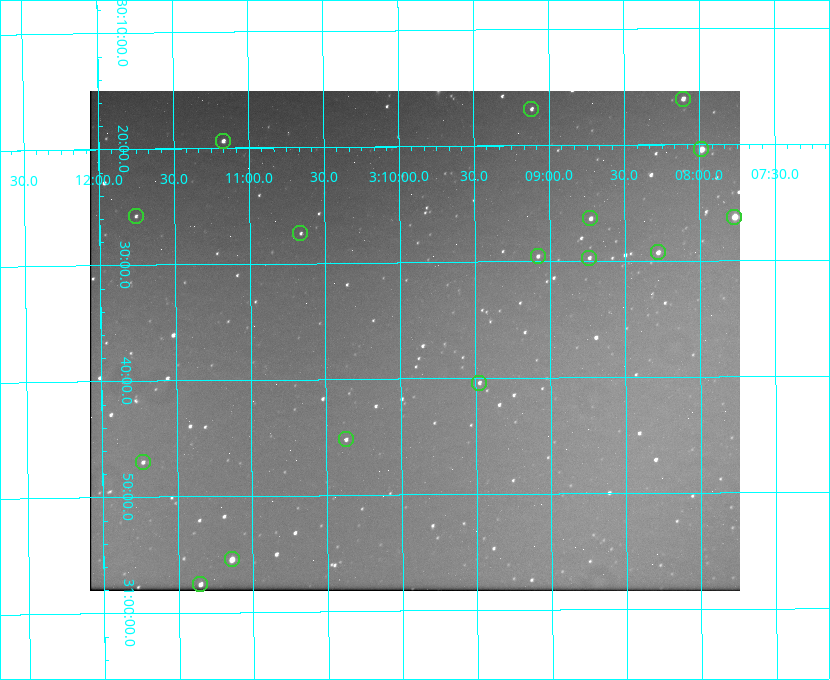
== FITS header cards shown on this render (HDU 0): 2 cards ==
NAXIS1  =                  650 / Width of table row in bytes
NAXIS2  =                  500 / Number of rows in table

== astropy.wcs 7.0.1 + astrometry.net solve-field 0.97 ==
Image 650 x 500 px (HDU 0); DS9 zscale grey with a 90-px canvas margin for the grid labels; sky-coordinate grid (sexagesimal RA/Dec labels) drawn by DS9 from the SOLVED WCS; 16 Tycho-2 reference stars matched to detected sources circled (green)
Header WCS: none
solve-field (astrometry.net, Tycho-2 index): SOLVED blind (the file carries no WCS)
Solved WCS: RA---TAN-SIP/DEC--TAN-SIP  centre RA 03:09:54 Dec +30:37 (47.48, +30.61 deg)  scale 5.17 arcsec/px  FOV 56.0' x 43.1'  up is -180 deg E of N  parity flipped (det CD > 0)
(file carries no celestial WCS; the grid is the blind solution)
Tycho-2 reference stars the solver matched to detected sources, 16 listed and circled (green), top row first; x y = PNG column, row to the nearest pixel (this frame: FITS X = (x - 90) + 1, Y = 500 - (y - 91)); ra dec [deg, ICRS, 3 dp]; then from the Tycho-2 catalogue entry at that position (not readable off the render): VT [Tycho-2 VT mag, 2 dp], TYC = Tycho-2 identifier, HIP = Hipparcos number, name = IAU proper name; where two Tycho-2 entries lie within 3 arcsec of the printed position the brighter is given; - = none
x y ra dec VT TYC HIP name
683 99 47.027 +30.268 10.45 2339-1565-1 - -
531 109 47.279 +30.281 11.50 2340-853-1 - -
223 141 47.792 +30.323 11.52 2340-1736-1 - -
701 149 46.997 +30.341 9.26 2339-1426-1 - -
136 216 47.939 +30.430 12.78 2340-1376-1 - -
734 217 46.942 +30.437 9.50 2339-1638-1 - -
590 218 47.182 +30.439 11.33 2339-1340-1 - -
300 233 47.665 +30.457 11.70 2340-1064-1 - -
658 252 47.070 +30.488 10.91 2339-1082-1 - -
538 256 47.270 +30.492 11.72 2340-1534-1 - -
589 258 47.184 +30.495 11.78 2339-1503-1 - -
479 383 47.369 +30.674 11.68 2340-1714-1 - -
346 439 47.592 +30.753 11.61 2340-1087-1 - -
143 462 47.932 +30.783 11.54 2340-1498-1 - -
232 559 47.785 +30.924 10.11 2340-1700-1 - -
200 584 47.838 +30.960 11.41 2340-1051-1 - -